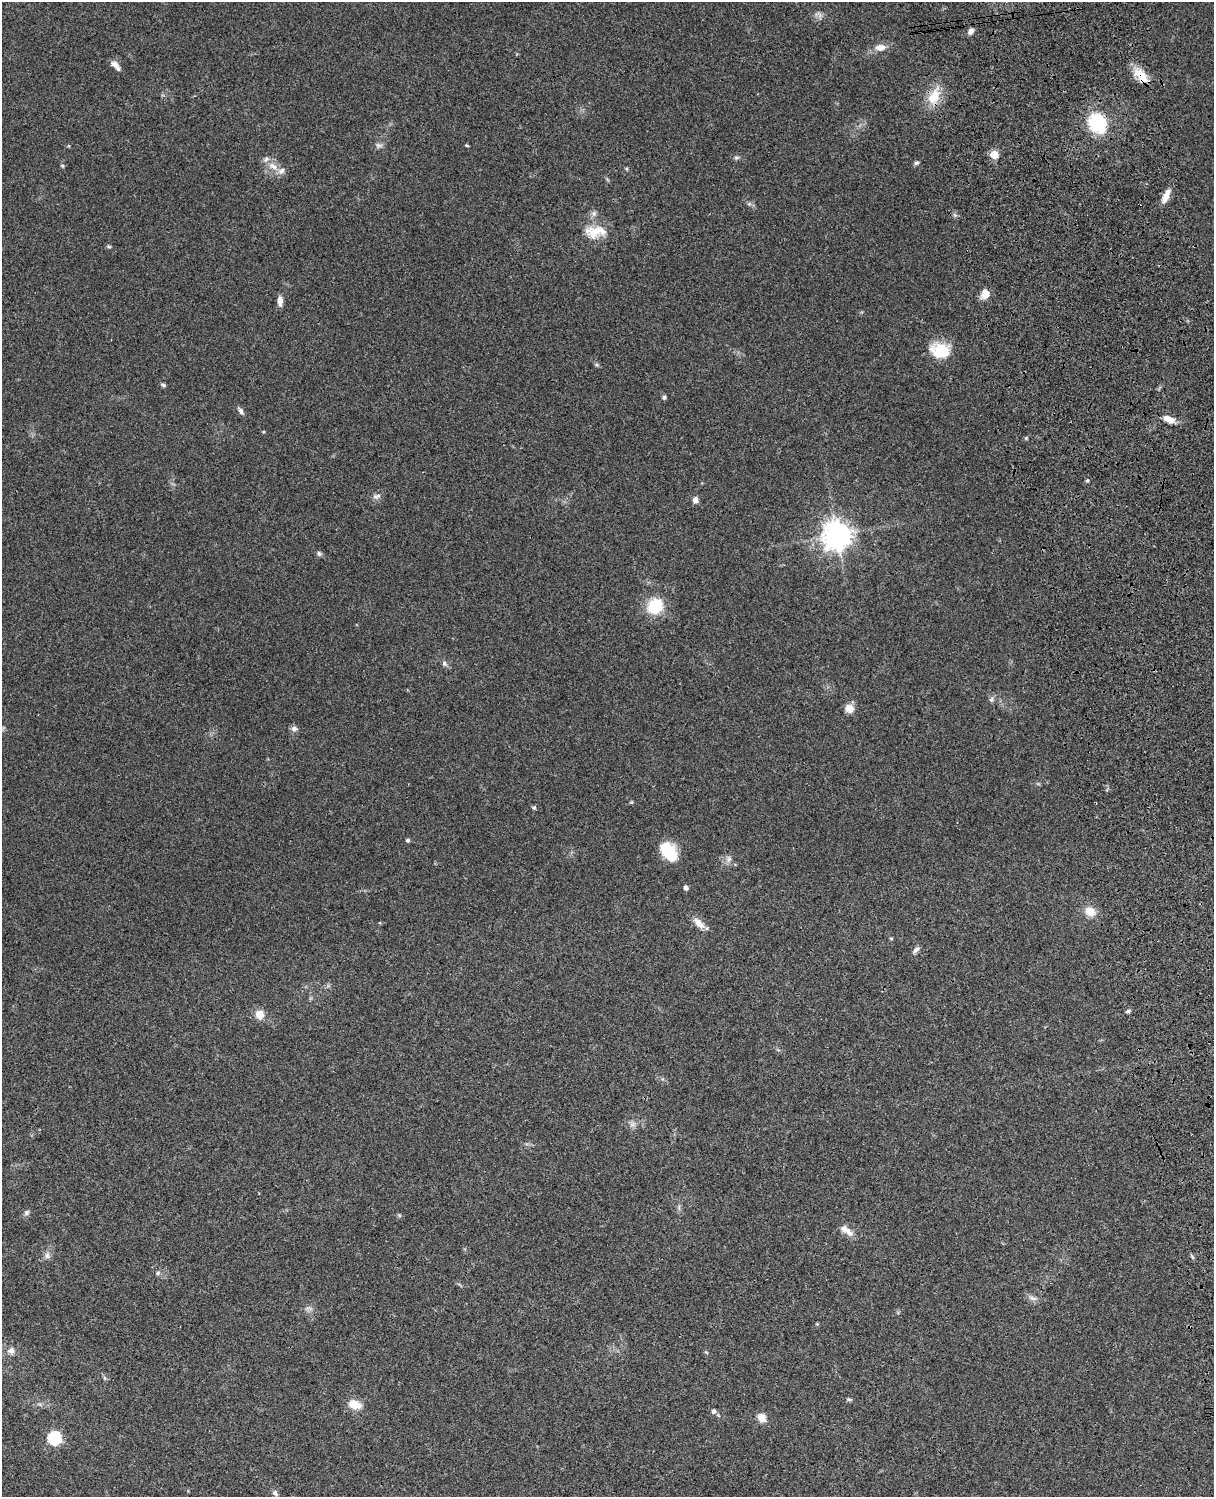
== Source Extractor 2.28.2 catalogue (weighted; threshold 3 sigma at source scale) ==
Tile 6 of 4 x 3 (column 2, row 2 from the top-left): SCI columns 1333-2544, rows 1773-3267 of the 5087 x 4925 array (HDU 1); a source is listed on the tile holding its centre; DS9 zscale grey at full resolution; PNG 1216 x 1499 px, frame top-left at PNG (2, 2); no overlay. Shown black and unused: <1% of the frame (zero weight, under 3 of 4 exposures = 6% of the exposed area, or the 3 px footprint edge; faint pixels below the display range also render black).
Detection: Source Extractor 2.28.2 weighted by HDU 2 'WHT'; one run over the whole footprint, this tile lists its part. Background 0.0916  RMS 0.0062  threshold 0.0281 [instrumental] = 3 sigma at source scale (4.5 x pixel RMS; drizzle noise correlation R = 1.50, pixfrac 1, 0.05/0.05 arcsec/px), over >= 5 px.
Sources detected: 68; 4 inside a brighter listed object's ellipse — not listed separately; the other 64 listed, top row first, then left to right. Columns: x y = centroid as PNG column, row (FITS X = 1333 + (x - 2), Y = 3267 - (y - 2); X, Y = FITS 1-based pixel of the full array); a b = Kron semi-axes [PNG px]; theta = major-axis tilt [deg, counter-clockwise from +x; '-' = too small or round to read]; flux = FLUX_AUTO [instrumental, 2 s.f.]
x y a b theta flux
820 15 8 4 -71 1.6
971 31 8 5 60 2.5
880 47 15 9 3 5
115 65 13 6 -46 4
1141 76 23 12 -50 11
934 97 20 13 59 13
1097 123 23 19 -57 32
379 145 11 6 -10 1.9
467 145 4 3 - 0.78
994 155 5 5 - 21
736 158 7 5 17 1.1
916 163 5 4 - 1.5
62 166 5 4 - 0.74
273 166 14 8 -28 5.5
1166 196 16 7 68 6.4
594 213 8 7 - 2.1
595 232 30 15 3 13
109 247 5 4 - 0.87
985 294 10 8 58 7
280 301 12 6 -88 3.8
943 349 30 16 -22 14
596 365 6 4 0 0.87
163 385 7 5 -30 1.1
664 397 5 5 - 1.2
241 411 9 5 -61 2.1
1169 419 16 7 -26 5.9
1026 438 5 4 - 0.69
1087 480 5 4 - 0.94
376 496 12 5 14 1.9
695 500 7 6 - 2.9
837 535 9 9 - 730
319 553 7 5 -87 1.2
655 606 16 14 43 22
444 663 8 6 -60 1.7
991 699 8 6 68 1.4
849 708 11 10 - 4.6
294 728 9 7 -29 2.1
631 802 5 4 - 0.71
534 807 5 5 - 0.98
408 840 5 5 - 1.1
668 851 22 13 -53 20
728 859 9 6 42 2.4
686 888 4 4 - 2.4
1090 911 13 11 -24 7.4
699 923 18 8 -42 5.7
891 938 5 3 - 0.6
916 949 10 6 28 2
1128 1011 6 4 18 1.2
260 1014 9 8 - 7.2
632 1124 8 6 44 2
27 1213 8 6 46 1.6
848 1231 18 8 -51 4.7
47 1255 10 6 -89 2.4
158 1273 6 6 - 1.5
1032 1298 14 5 -13 2.6
309 1308 13 4 -6 1.7
817 1324 5 4 - 0.6
11 1351 10 9 - 3.3
849 1399 6 4 17 0.9
355 1405 15 10 -21 8.6
713 1411 7 6 - 1.5
762 1418 12 10 -47 4.8
54 1438 6 6 - 86
275 1493 10 6 -54 1.8
Overlapping masked pixels (flux is a lower limit): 2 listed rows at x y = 1141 76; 1097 123